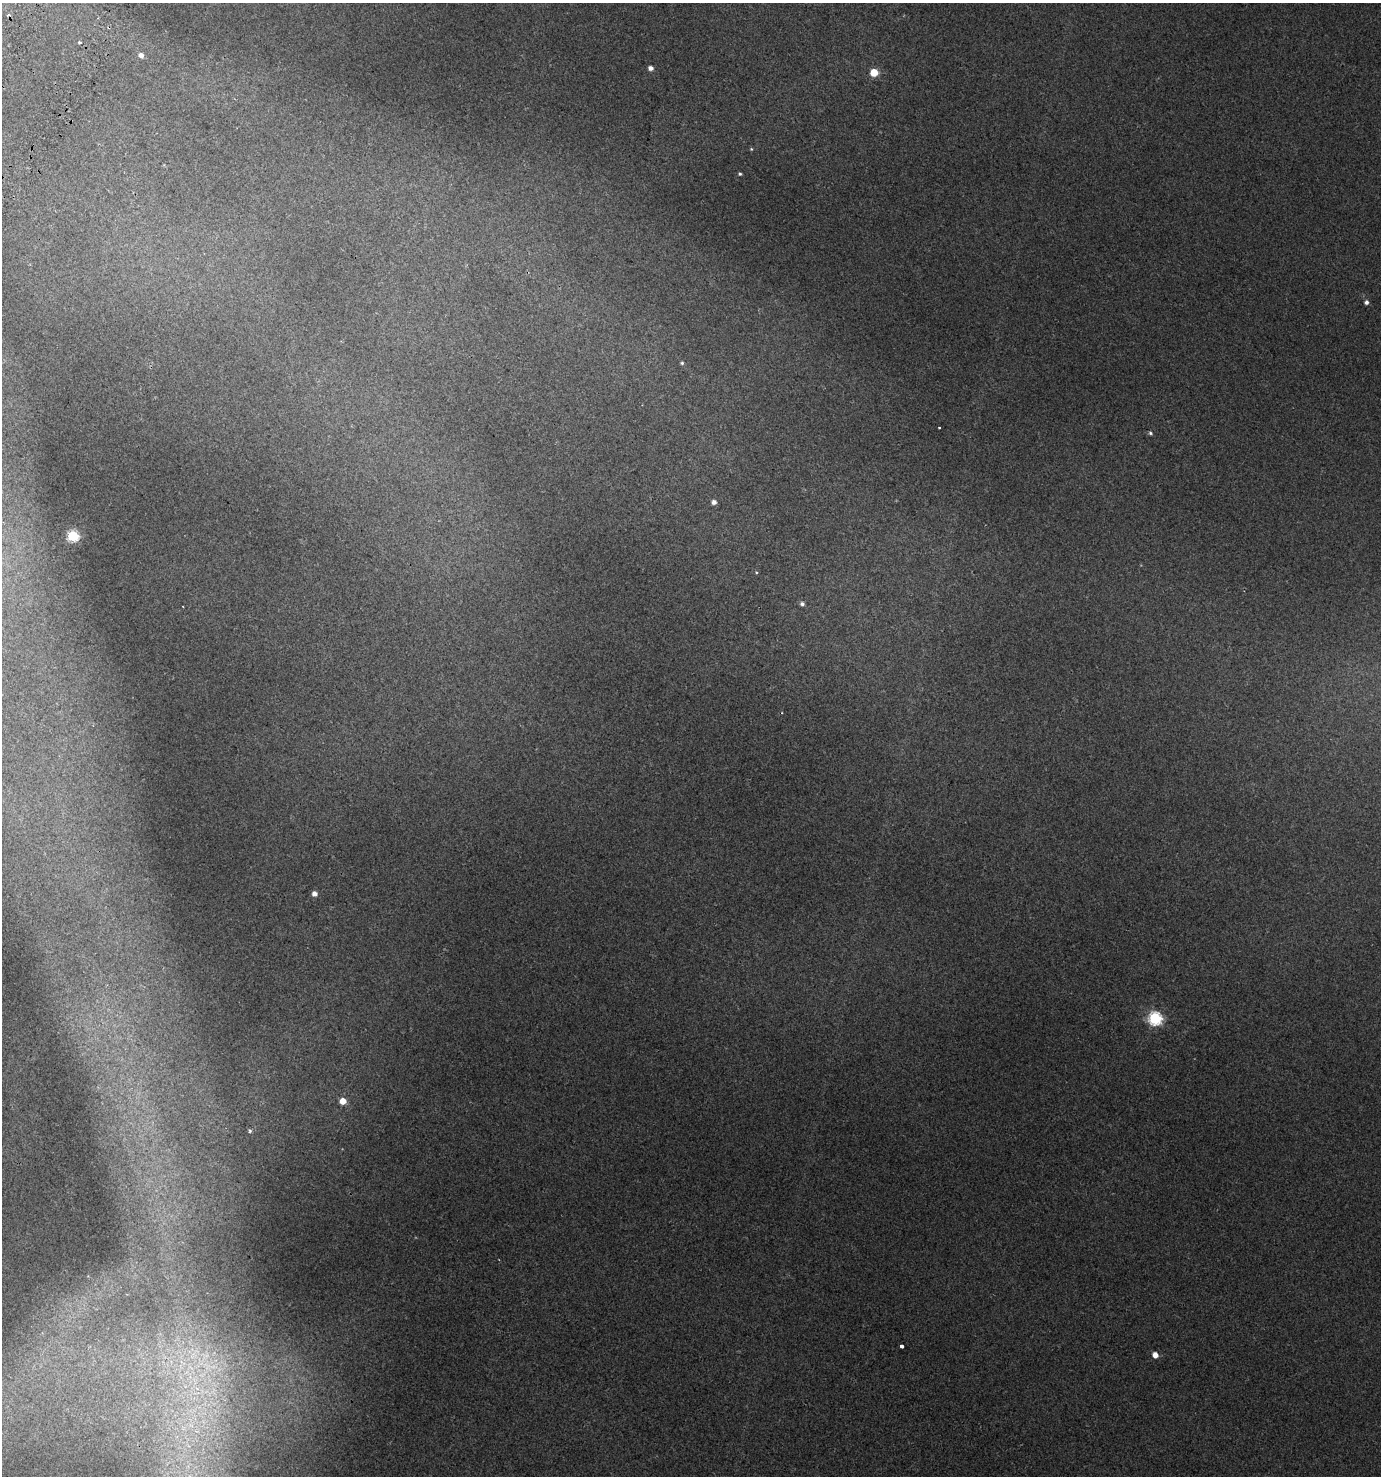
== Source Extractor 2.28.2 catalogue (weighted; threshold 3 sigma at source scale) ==
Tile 11 of 4 x 4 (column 3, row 3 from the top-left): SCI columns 3012-4390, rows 1526-2999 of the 6089 x 5992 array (HDU 1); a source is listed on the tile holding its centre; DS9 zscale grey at full resolution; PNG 1383 x 1478 px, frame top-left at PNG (2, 3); no overlay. Shown black and unused: <1% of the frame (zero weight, under 2 of 3 exposures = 4% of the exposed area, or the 3 px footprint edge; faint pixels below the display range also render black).
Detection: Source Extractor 2.28.2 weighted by HDU 2 'WHT'; one run over the whole footprint, this tile lists its part. Background 0.0159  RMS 0.0048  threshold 0.0216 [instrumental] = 3 sigma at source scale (4.5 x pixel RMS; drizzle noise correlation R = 1.50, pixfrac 1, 0.0396/0.0396 arcsec/px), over >= 5 px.
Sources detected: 21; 2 cosmic-ray / hot-pixel residue — not listed; the other 19 listed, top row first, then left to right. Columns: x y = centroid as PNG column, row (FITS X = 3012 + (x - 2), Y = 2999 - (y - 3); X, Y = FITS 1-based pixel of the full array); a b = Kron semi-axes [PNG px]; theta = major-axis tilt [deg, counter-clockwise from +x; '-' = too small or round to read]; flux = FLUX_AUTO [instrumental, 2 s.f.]
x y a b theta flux
79 42 3 3 - 1.1
141 55 5 5 - 2.5
651 68 5 4 - 2.1
874 72 5 5 - 15
751 149 4 4 - 0.45
740 174 4 3 - 0.69
1366 302 5 5 - 1.5
682 363 5 4 - 0.68
1150 433 5 4 - 0.81
714 502 5 4 - 2.2
73 536 6 5 - 47
756 572 4 3 - 0.42
802 604 5 5 - 1.4
314 894 5 4 - 2.5
1155 1018 6 6 - 76
343 1101 5 5 - 6.2
250 1130 4 4 - 0.69
901 1346 4 3 - 4.3
1155 1355 5 5 - 4